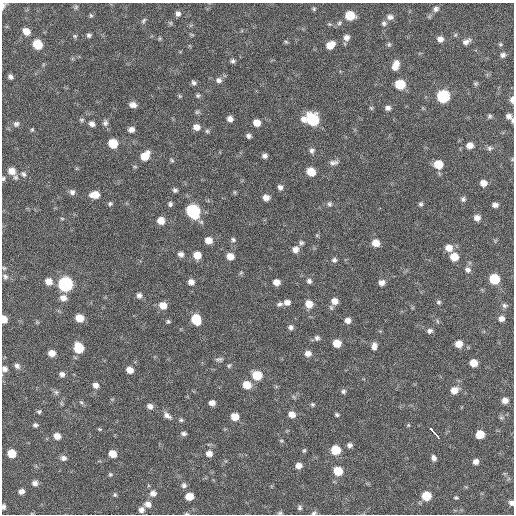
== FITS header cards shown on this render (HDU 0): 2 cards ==
NAXIS1  =                  512 / Axis length
NAXIS2  =                  512 / Axis length

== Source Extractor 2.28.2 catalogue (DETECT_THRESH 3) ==
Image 512 x 512 px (HDU 0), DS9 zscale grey, 1 PNG px = 1 image px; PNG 516 x 516 px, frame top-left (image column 1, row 512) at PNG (2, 3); no overlay
Background 59.4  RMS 8.4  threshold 25.2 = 3 sigma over >= 5 px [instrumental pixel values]
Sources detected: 199; all 199 listed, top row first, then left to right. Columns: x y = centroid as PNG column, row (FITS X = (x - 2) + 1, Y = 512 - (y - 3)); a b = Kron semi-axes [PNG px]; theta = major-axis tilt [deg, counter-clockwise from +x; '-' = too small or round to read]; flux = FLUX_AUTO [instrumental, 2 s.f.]
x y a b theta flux
3 6 8 4 83 1800
76 7 6 5 - 970
314 9 6 4 70 840
436 9 8 6 45 1900
178 14 7 6 - 2100
91 15 6 5 - 870
350 15 7 6 - 15000
390 17 9 7 -4 2500
144 21 8 5 61 1100
170 23 6 5 - 890
339 23 7 6 - 1400
384 23 8 7 - 1500
329 24 7 5 -11 850
26 31 7 6 - 5400
89 35 5 5 - 1300
192 35 8 3 -19 670
75 36 6 5 - 800
346 37 7 7 - 2800
440 39 6 6 - 2700
286 42 6 4 -42 780
466 42 10 6 28 2500
38 44 8 6 -48 14000
389 44 6 5 - 960
500 44 5 4 - 780
330 45 8 6 32 7300
503 55 7 6 - 1700
233 61 6 5 - 1400
395 65 11 6 69 5700
10 76 5 4 - 1600
218 80 8 7 - 2200
194 83 7 5 -50 1500
400 84 7 7 - 21000
476 84 6 5 - 930
198 95 6 5 - 1000
180 96 5 4 - 640
443 96 7 7 - 62000
512 100 8 5 -87 2200
133 105 8 5 -12 3000
371 108 6 5 - 780
388 108 6 6 - 2100
197 112 7 6 - 980
489 116 6 6 - 1000
509 116 6 5 - 2300
230 119 6 5 - 3000
81 120 7 5 0 970
304 120 8 8 - 3500
313 120 9 7 -57 38000
512 120 7 4 86 940
105 123 8 7 - 1800
257 123 6 6 - 6100
16 124 7 7 - 1500
92 124 7 6 - 2400
196 127 8 7 - 3900
32 130 5 4 - 680
131 130 7 6 - 2600
207 131 5 5 - 980
248 136 5 5 - 1500
113 143 7 6 - 16000
470 145 7 7 - 3700
490 148 8 7 - 1400
312 151 7 6 - 1600
145 156 9 7 51 10000
265 156 5 5 - 1800
172 160 7 4 -50 820
333 163 11 6 8 2200
438 164 7 7 - 11000
12 171 9 8 - 6100
311 172 7 6 - 11000
23 174 9 7 -40 2100
3 178 6 5 - 1000
483 183 6 6 - 4000
280 187 6 5 - 1900
175 190 5 5 - 1300
72 192 7 7 - 1900
235 192 6 4 -90 660
95 195 8 6 1 7800
266 197 7 6 - 3800
463 199 6 6 - 1500
110 204 6 5 - 1100
170 204 7 6 - 1200
329 204 7 6 - 1300
421 204 6 5 - 1100
495 205 6 5 - 2100
193 211 8 7 - 79000
62 218 6 3 -2 590
477 218 6 6 - 3200
161 221 6 6 - 6400
317 235 5 4 - 660
208 240 7 6 - 5200
233 240 6 5 - 1300
301 243 7 6 - 1300
376 243 7 6 - 6100
449 248 8 8 - 5300
295 249 7 7 - 3400
181 254 6 6 - 2300
197 255 7 6 - 7100
230 256 7 6 - 5000
454 257 7 7 - 8400
334 260 6 6 - 1400
4 268 5 5 - 760
468 270 8 6 -31 2200
241 272 6 3 20 650
5 277 8 6 -54 1600
494 279 7 7 - 21000
49 281 7 7 - 5100
309 281 7 6 - 1700
191 282 6 6 - 3100
276 282 6 5 - 4300
381 283 7 6 - 2900
65 284 8 7 - 130000
139 295 7 6 - 1900
63 298 8 7 - 3800
335 301 8 7 - 4200
287 302 7 6 - 3100
439 302 6 5 - 1100
280 304 8 5 14 1600
309 304 7 7 - 6400
163 305 7 7 - 5700
505 305 8 6 -2 1500
79 318 7 6 - 8800
4 319 6 5 - 6100
196 319 8 7 - 17000
501 319 6 6 - 2700
348 320 7 6 - 2900
168 321 5 5 - 940
437 321 6 3 -71 770
291 327 6 6 - 1800
429 331 7 6 - 1800
317 338 7 6 - 1600
337 343 7 6 - 8300
459 344 7 7 - 5400
374 346 9 6 86 2800
79 348 7 7 - 19000
52 353 6 6 - 4600
308 353 8 7 - 3200
219 359 10 5 0 1500
473 363 6 6 - 7400
17 366 7 6 - 1800
229 366 7 4 62 900
4 369 7 6 - 2100
130 370 7 6 - 5200
62 374 6 5 - 2100
257 375 7 7 - 16000
95 385 7 6 - 2800
247 385 8 7 - 8800
454 390 9 8 - 4900
343 391 7 6 - 1300
56 392 8 6 -89 1300
294 397 6 4 -70 730
505 400 6 6 - 3500
81 402 7 4 -44 970
61 403 7 4 -72 770
212 403 5 5 - 3200
313 404 5 5 - 860
150 406 7 6 - 2600
39 412 6 5 - 1000
292 414 8 6 -19 4000
167 415 12 6 -37 2800
337 415 5 4 - 960
235 417 7 6 - 8600
501 418 6 4 -1 880
181 420 6 5 - 970
35 425 6 5 - 1200
408 425 5 4 - 620
100 429 6 4 -17 690
432 430 6 3 -46 11000
184 434 7 5 -4 1500
480 434 6 6 - 11000
57 436 7 6 - 5100
437 436 8 3 -47 12000
281 441 5 5 - 720
350 445 6 6 - 1700
304 450 6 4 62 830
335 450 7 6 - 17000
12 453 6 6 - 11000
209 453 7 7 - 3600
112 454 7 6 - 6300
63 458 7 6 - 2200
434 458 7 5 -68 1900
476 462 6 6 - 2800
299 466 7 6 - 3500
338 471 7 6 - 15000
110 474 6 5 - 900
35 483 6 6 - 2400
184 485 7 6 - 1700
21 491 5 5 - 2800
153 493 8 8 - 3000
115 495 6 5 - 890
189 496 7 6 - 7000
426 496 7 6 - 16000
456 498 5 4 - 740
511 503 5 5 - 2000
148 504 9 8 - 3300
3 507 6 4 -85 1500
300 507 6 5 - 1200
141 510 6 6 - 2500
280 513 6 4 2 870
314 513 8 5 22 1100
186 514 6 3 0 710
At the frame edge (FLAGS 8, measured only in part): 11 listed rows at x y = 3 6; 512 100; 512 120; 3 178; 4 319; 4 369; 511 503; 3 507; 280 513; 314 513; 186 514